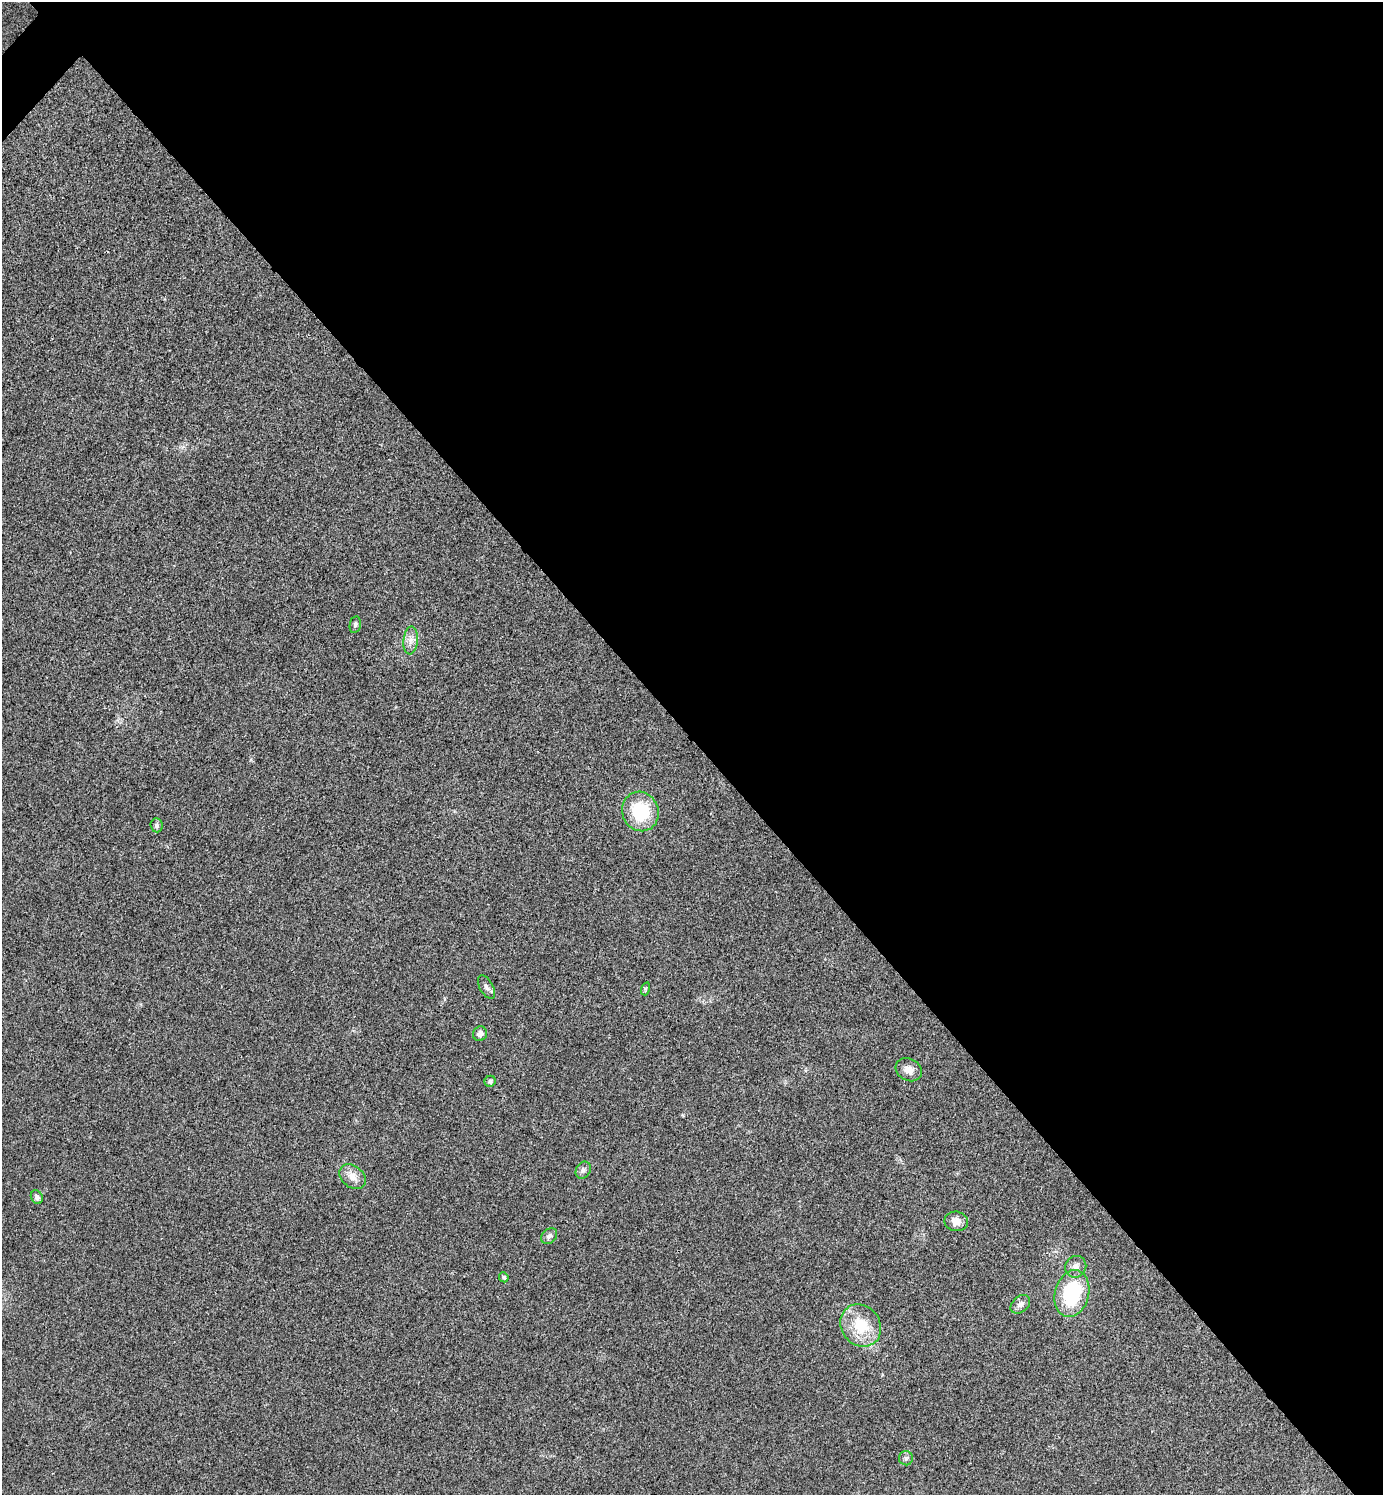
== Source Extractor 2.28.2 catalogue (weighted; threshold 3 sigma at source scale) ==
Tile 8 of 4 x 4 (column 4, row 2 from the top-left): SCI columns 4303-5683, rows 2995-4487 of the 5984 x 5984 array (HDU 1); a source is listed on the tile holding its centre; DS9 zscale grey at full resolution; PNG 1385 x 1497 px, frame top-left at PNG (2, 2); each listed source drawn as its Kron ellipse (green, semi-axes under 4 px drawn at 4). Shown black and unused: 50% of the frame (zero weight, under 3 of 4 exposures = <1% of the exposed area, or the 3 px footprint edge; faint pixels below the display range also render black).
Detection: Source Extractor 2.28.2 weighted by HDU 2 'WHT'; one run over the whole footprint, this tile lists its part. Background 0.0196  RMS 0.0056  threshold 0.0252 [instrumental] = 3 sigma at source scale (4.5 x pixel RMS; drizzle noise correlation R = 1.50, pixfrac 1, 0.05/0.05 arcsec/px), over >= 5 px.
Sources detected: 20; all 20 listed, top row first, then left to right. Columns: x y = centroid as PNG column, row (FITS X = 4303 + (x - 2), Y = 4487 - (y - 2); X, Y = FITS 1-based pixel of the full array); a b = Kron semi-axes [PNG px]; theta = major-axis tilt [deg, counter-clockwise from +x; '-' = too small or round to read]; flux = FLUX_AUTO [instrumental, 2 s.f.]
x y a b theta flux
355 625 8 5 79 1.3
411 640 14 7 85 3.6
640 811 20 18 -68 28
156 825 7 6 - 1.5
486 987 13 6 -60 2
645 989 6 4 72 0.85
480 1034 7 7 - 2.8
909 1070 13 11 -28 4.5
490 1081 6 5 - 1.6
583 1170 9 7 60 1.8
352 1177 15 10 -39 5.4
37 1197 7 5 -62 1.6
956 1221 12 9 -10 4.5
549 1236 9 7 44 1.9
1076 1267 11 10 - 3.7
504 1277 5 5 - 1.2
1072 1294 24 17 75 39
1020 1304 11 8 41 2.7
861 1325 22 19 -52 20
906 1458 7 7 - 1.5